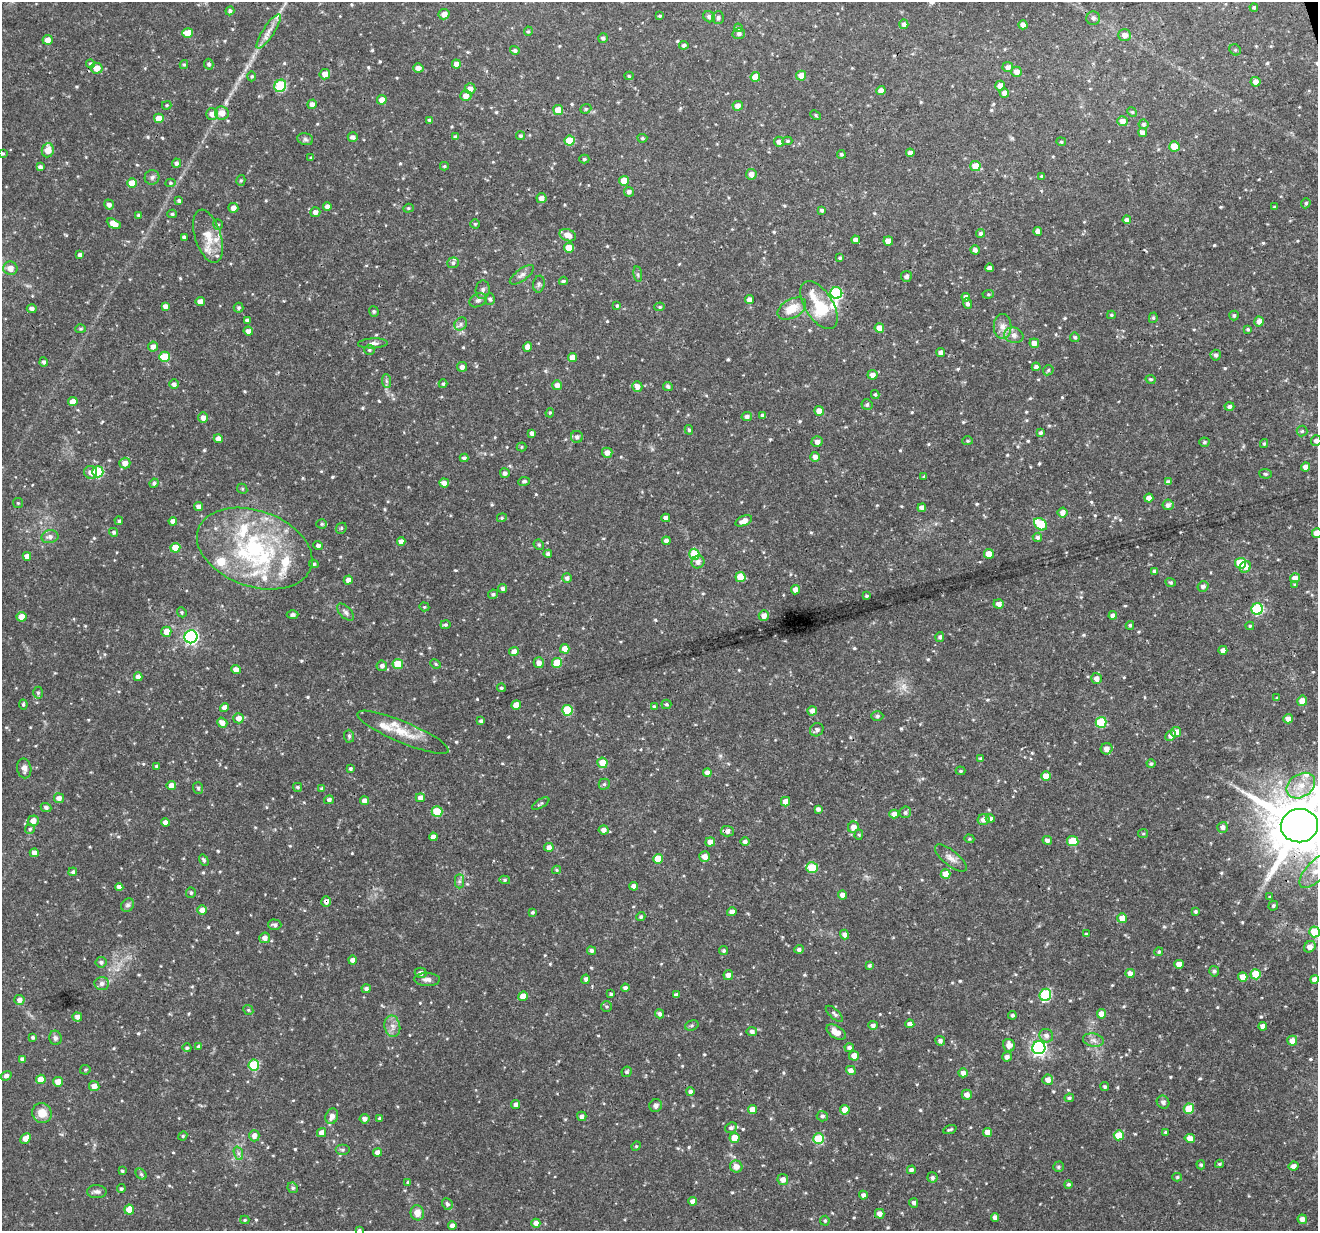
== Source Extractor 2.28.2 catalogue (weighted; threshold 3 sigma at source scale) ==
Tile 10 of 4 x 4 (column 2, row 3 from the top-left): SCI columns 1317-2632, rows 1286-2514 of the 5267 x 5079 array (HDU 1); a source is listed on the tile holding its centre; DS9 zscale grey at full resolution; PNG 1320 x 1233 px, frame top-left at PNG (2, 2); each listed source drawn as its Kron ellipse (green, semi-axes under 4 px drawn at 4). Shown black and unused: <1% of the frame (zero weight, under 3 of 4 exposures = <1% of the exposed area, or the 3 px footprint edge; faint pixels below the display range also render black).
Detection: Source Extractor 2.28.2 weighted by HDU 2 'WHT'; one run over the whole footprint, this tile lists its part. Background 0.0601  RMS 0.003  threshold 0.0137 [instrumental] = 3 sigma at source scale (4.5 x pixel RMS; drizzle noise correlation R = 1.50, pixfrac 1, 0.0396/0.0396 arcsec/px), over >= 5 px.
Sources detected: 680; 1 inside a brighter object's white glare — neither listed nor drawn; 18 inside a brighter listed object's ellipse — not listed separately; of the other 661, all 500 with FLUX_AUTO >= 0.384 (the completeness limit of this list) listed and drawn (161 fainter detections not listed), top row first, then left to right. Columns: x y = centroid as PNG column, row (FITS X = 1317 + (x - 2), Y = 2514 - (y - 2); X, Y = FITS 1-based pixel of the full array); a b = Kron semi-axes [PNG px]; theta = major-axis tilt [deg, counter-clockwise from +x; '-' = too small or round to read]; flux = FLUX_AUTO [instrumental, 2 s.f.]
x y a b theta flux
1254 7 4 4 - 0.52
230 11 4 4 - 0.81
444 14 5 5 - 1.9
660 16 3 3 - 0.47
709 17 6 5 - 1.1
718 18 6 6 - 0.73
1093 18 7 6 - 0.93
904 24 5 4 - 1.5
1023 25 4 4 - 1.8
738 28 4 4 - 0.4
269 31 20 5 57 2.6
528 31 5 4 - 0.4
188 33 5 5 - 5.4
739 34 6 5 - 0.98
1125 35 6 6 - 1.9
603 38 5 4 - 0.77
47 40 5 5 - 2
684 45 4 4 - 0.75
515 50 5 4 - 0.8
1235 50 6 5 - 0.52
91 64 5 4 - 0.77
209 64 5 4 - 0.81
456 64 4 4 - 2.1
184 65 4 4 - 0.4
1008 67 5 5 - 1.8
96 68 6 5 - 3.6
418 68 5 4 - 1.8
1017 72 5 5 - 2.1
325 74 5 5 - 2.8
252 76 5 4 - 0.43
629 76 4 4 - 0.44
801 76 5 5 - 3
755 77 5 5 - 4.2
1255 82 5 5 - 2.1
280 86 6 5 - 20
1000 86 5 5 - 2
470 89 5 5 - 2.1
881 91 4 4 - 1.9
1004 93 5 4 - 1.9
466 96 5 5 - 2
382 100 5 4 - 2.6
312 104 5 4 - 1.8
167 105 5 4 - 0.4
738 106 5 5 - 1.8
586 109 6 4 21 0.43
558 110 5 5 - 5.2
1132 112 5 4 - 0.4
222 113 7 6 - 3
212 114 6 6 - 2
816 115 6 4 -40 0.47
159 118 5 4 - 4
430 120 4 3 - 0.7
1123 121 5 5 - 2.1
1143 124 5 5 - 0.77
1142 133 5 4 - 1.8
520 136 4 4 - 0.57
353 137 5 4 - 1.1
456 137 4 4 - 0.97
642 138 5 4 - 0.47
305 139 8 6 -17 0.77
570 141 5 5 - 9.2
787 141 5 4 - 0.45
779 142 5 5 - 1.6
1061 142 5 4 - 0.42
1174 146 5 5 - 6.6
48 150 7 6 - 3.3
3 153 4 3 - 0.39
910 153 4 4 - 1.8
841 154 4 4 - 0.59
311 158 4 3 - 0.44
584 159 5 4 - 0.56
176 163 4 4 - 0.89
444 166 4 4 - 0.43
975 166 5 5 - 4.3
40 167 4 4 - 1.1
751 174 5 5 - 2
152 177 7 7 - 0.87
1042 177 3 3 - 0.41
241 180 5 4 - 0.46
624 181 5 5 - 4.1
132 183 5 5 - 5
170 183 5 4 - 0.42
629 192 5 5 - 1.1
541 198 5 5 - 1.7
179 200 4 3 - 0.53
1306 203 5 4 - 0.52
109 204 5 4 - 1.2
327 206 4 4 - 1.5
1275 207 3 3 - 0.45
233 208 5 5 - 2
408 208 5 4 - 0.42
822 210 4 4 - 0.7
315 212 5 5 - 1.5
172 214 4 3 - 0.51
139 215 4 4 - 0.62
1127 220 4 4 - 1.5
114 224 7 4 -29 3.2
475 224 5 4 - 0.4
218 225 5 5 - 0.51
1038 231 4 4 - 1.8
981 233 4 4 - 0.81
568 235 8 6 -21 2.9
208 236 27 13 -72 5.8
184 237 4 4 - 0.92
856 240 4 4 - 1.8
888 241 5 4 - 3.2
569 248 5 5 - 4.7
975 250 5 4 - 1.2
80 255 4 4 - 1
840 258 4 3 - 0.54
453 263 6 5 - 0.73
10 268 7 6 - 2.4
990 268 4 4 - 1.2
638 274 8 4 -82 0.53
522 275 14 6 36 1.3
906 276 5 5 - 1.1
563 281 4 3 - 0.5
539 284 8 5 81 0.77
483 290 9 7 83 1.1
836 293 6 6 - 21
988 294 6 4 5 0.43
966 297 4 4 - 1.6
490 299 6 5 - 0.65
478 300 9 6 28 0.96
749 300 4 4 - 1.8
200 302 4 4 - 2
967 304 5 4 - 0.82
819 305 27 14 -58 13
165 306 4 4 - 1.5
617 306 4 3 - 0.42
660 307 5 4 - 0.45
239 308 5 5 - 0.61
32 309 5 4 - 1.2
792 309 15 9 29 5
374 311 5 4 - 0.47
1111 315 4 3 - 0.44
1234 315 5 4 - 0.58
1153 318 5 4 - 0.44
247 320 4 3 - 0.73
1259 321 5 4 - 1.6
461 324 7 6 - 0.84
1003 326 12 9 90 2.2
879 328 5 5 - 3.9
81 329 5 4 - 0.41
1248 329 4 4 - 0.52
248 331 5 4 - 1.6
1014 335 9 7 -18 1.6
1075 337 5 4 - 0.58
373 343 15 5 2 1.1
1034 343 5 4 - 1.9
153 347 5 5 - 1.6
528 347 5 4 - 2
369 350 5 5 - 0.44
941 352 4 4 - 1.6
1216 355 5 5 - 0.97
165 357 5 5 - 9.9
572 357 4 4 - 2.8
44 362 4 4 - 0.78
462 367 5 5 - 1.3
1036 367 4 4 - 1.2
1048 370 6 4 47 0.51
873 375 5 5 - 1.9
1151 379 5 4 - 0.49
386 381 7 4 -88 0.65
174 384 5 5 - 1.1
443 384 4 4 - 0.59
557 385 5 5 - 1.8
637 386 5 5 - 2
668 386 5 4 - 0.71
875 394 4 3 - 0.42
73 402 4 4 - 2.8
867 405 5 5 - 0.67
1229 407 5 4 - 1
819 411 5 4 - 2.7
550 413 5 4 - 0.42
747 416 5 4 - 1.1
763 416 4 4 - 0.98
203 418 5 5 - 1.7
689 430 5 3 - 0.45
1302 431 5 5 - 0.56
532 433 4 4 - 1
1041 433 4 3 - 0.7
577 437 6 6 - 1.1
218 439 4 4 - 2
968 441 5 4 - 0.38
1316 441 5 5 - 1.3
817 442 5 5 - 1.6
1204 442 5 4 - 0.52
1264 444 4 3 - 0.48
521 447 5 4 - 0.41
607 453 5 5 - 1.9
815 457 5 5 - 1.5
464 458 4 4 - 0.88
125 463 5 5 - 2.1
1306 467 4 4 - 2
91 472 6 6 - 1.9
98 472 5 5 - 17
505 473 5 5 - 1
1265 474 6 4 -4 0.45
924 477 4 3 - 0.41
524 481 6 4 9 0.59
1168 482 4 4 - 1.1
154 483 5 4 - 0.73
444 483 5 4 - 1.8
242 489 5 4 - 0.43
1149 498 4 4 - 2.2
18 503 5 5 - 0.38
1168 505 5 5 - 1.2
199 507 4 4 - 1.6
922 508 4 4 - 2
1062 512 5 4 - 1.9
502 518 5 4 - 0.43
666 518 4 4 - 1.6
119 521 4 4 - 0.6
173 521 4 4 - 1.7
744 521 9 5 24 2.4
322 524 5 4 - 0.4
1040 524 7 5 -39 13
341 528 6 5 - 0.44
114 532 4 4 - 0.75
1317 533 5 4 - 4.9
50 537 8 6 11 1.3
1037 537 5 4 - 0.89
401 541 4 4 - 1.7
666 541 4 4 - 1.4
539 545 5 5 - 0.48
318 546 5 4 - 0.94
175 548 5 5 - 5.3
255 549 60 38 -20 45
548 554 4 4 - 0.98
694 554 5 5 - 9.6
989 554 5 5 - 4.3
27 556 4 4 - 1.9
698 562 6 6 - 1.6
1241 563 5 5 - 11
314 564 5 4 - 0.51
1245 567 6 5 - 2.4
1154 571 4 3 - 0.7
740 577 5 5 - 6
567 578 5 5 - 0.94
1295 578 5 5 - 2.6
348 580 4 4 - 1.7
1171 582 5 4 - 0.47
1295 584 4 4 - 0.4
1203 586 5 5 - 1.1
503 588 4 4 - 0.9
795 590 4 4 - 1.8
493 594 5 4 - 0.57
866 596 3 3 - 0.4
999 604 5 4 - 1.6
424 607 5 4 - 0.39
1257 609 6 5 - 23
182 612 5 4 - 0.43
346 612 10 5 -46 1
293 615 6 4 2 0.76
1113 615 4 4 - 1.3
764 616 5 5 - 1.8
21 617 5 5 - 3.3
445 625 5 4 - 0.54
1130 625 4 3 - 0.5
1250 626 4 3 - 0.41
166 632 5 5 - 3
191 637 6 6 - 75
940 637 5 4 - 0.81
565 649 5 4 - 3.1
1223 650 4 4 - 1.7
514 652 5 4 - 1.8
539 663 5 5 - 1.9
557 663 5 5 - 7.2
398 664 5 5 - 7
436 664 5 3 - 0.4
382 666 5 5 - 1.2
236 669 4 4 - 1.9
138 677 4 4 - 1.9
1096 678 5 5 - 1.7
501 688 4 4 - 0.44
38 693 6 5 - 0.62
1277 698 4 3 - 0.41
1302 701 5 5 - 2.6
23 704 5 4 - 0.48
666 704 5 5 - 0.48
516 705 5 4 - 3.2
654 706 4 3 - 0.43
224 707 4 4 - 1.8
567 710 5 5 - 12
812 711 5 4 - 1.7
877 716 6 5 - 0.54
239 718 5 5 - 2.1
1288 719 5 5 - 1.9
481 721 4 3 - 0.7
1101 722 5 5 - 16
222 723 5 4 - 2
817 730 7 6 - 1.1
403 732 49 10 -23 7.1
1176 732 5 5 - 3.5
349 736 6 5 - 0.52
1170 736 5 5 - 1.4
1107 749 6 5 - 2
981 759 4 4 - 0.54
602 763 5 5 - 4.5
1151 764 4 4 - 0.64
156 766 4 4 - 0.48
24 768 10 7 -79 1.5
350 769 4 3 - 0.57
960 771 5 4 - 0.44
707 773 4 4 - 1.6
1046 776 5 5 - 4
604 784 5 5 - 0.62
171 786 5 4 - 2.6
1301 786 15 11 34 5.1
298 787 4 4 - 0.54
198 788 6 5 - 0.63
321 789 4 3 - 0.56
59 798 5 5 - 1.9
420 798 4 4 - 2
329 800 5 4 - 1.1
365 801 4 4 - 2
785 802 5 4 - 2.6
541 803 10 4 30 0.54
46 807 5 4 - 0.71
818 809 4 4 - 0.98
437 812 5 5 - 10
905 812 6 5 - 0.76
894 814 4 4 - 1.8
990 818 4 4 - 1.2
984 819 6 5 - 1.8
33 821 5 5 - 2.7
165 823 4 4 - 2
1299 826 19 16 6 2500
853 827 6 5 - 2
1223 827 5 5 - 1.2
30 829 5 5 - 0.53
603 830 5 4 - 1.6
727 831 6 5 - 1.2
1143 834 5 4 - 0.43
859 835 5 4 - 0.43
433 837 4 4 - 1.7
969 839 5 4 - 0.39
1047 840 5 4 - 1.2
1073 841 5 5 - 7.5
710 842 5 4 - 2.1
745 842 5 4 - 1
549 847 5 4 - 1.6
34 853 4 4 - 1.9
705 856 5 5 - 2.1
951 858 19 7 -39 2.2
658 859 5 5 - 5.3
204 860 6 4 -58 0.69
812 868 6 5 - 8.7
557 870 4 4 - 0.39
1316 870 22 9 46 5.8
73 872 4 4 - 0.7
946 874 5 4 - 3.7
505 880 5 4 - 0.49
459 881 7 4 90 0.72
634 886 4 4 - 1.7
119 887 4 4 - 1.4
191 893 5 5 - 0.63
842 895 4 4 - 1.9
1270 897 4 3 - 0.4
326 902 5 5 - 1.6
128 905 7 6 - 0.81
1273 906 5 4 - 0.56
202 910 4 4 - 2
532 912 4 4 - 0.54
732 912 5 4 - 1.7
1195 912 3 3 - 0.58
641 917 4 4 - 0.61
1122 918 5 5 - 4.9
275 925 7 5 -1 1.1
1315 932 5 5 - 9.2
1086 934 4 3 - 0.48
845 935 5 4 - 1.5
265 938 5 5 - 1.8
1310 947 6 5 - 2.2
799 949 4 4 - 0.85
591 951 4 4 - 0.95
724 951 4 4 - 0.71
1159 952 4 4 - 0.59
353 960 4 4 - 1.7
101 962 5 5 - 0.93
1179 964 4 4 - 2.9
869 966 4 3 - 0.47
1214 971 5 5 - 0.74
421 973 6 5 - 1.1
1130 973 5 4 - 2
1256 974 5 5 - 8.3
728 975 5 5 - 1.6
1243 977 5 4 - 2.6
427 979 13 6 -2 1.4
586 979 4 4 - 0.85
1314 979 4 4 - 1.8
102 984 7 6 - 1.3
625 988 4 4 - 1.1
366 989 4 4 - 0.94
611 994 3 3 - 0.57
676 995 4 4 - 1.1
1045 995 6 5 - 20
523 996 5 4 - 3.3
19 1000 5 5 - 1.6
606 1007 5 5 - 0.56
248 1010 5 4 - 0.48
659 1014 4 4 - 1
834 1014 11 4 -42 0.73
1102 1014 5 4 - 2.8
1012 1015 4 4 - 0.65
77 1017 4 4 - 1.5
910 1024 4 4 - 1.7
692 1025 7 5 19 0.56
873 1025 5 4 - 1
392 1026 11 8 -79 1.8
1263 1026 4 4 - 1.7
752 1031 5 4 - 1.1
836 1032 11 6 -32 3.2
1046 1036 7 6 - 1.4
33 1037 4 4 - 0.59
55 1038 7 6 - 0.84
1093 1040 10 6 -10 1.4
940 1041 5 4 - 0.96
1292 1041 5 5 - 2.4
1009 1045 6 6 - 2.2
199 1046 4 4 - 0.7
187 1048 4 4 - 0.66
849 1048 4 4 - 1
1039 1048 6 6 - 85
854 1056 5 5 - 2.5
1007 1057 5 4 - 1.2
22 1059 4 4 - 1
254 1065 5 5 - 16
85 1070 5 5 - 0.43
851 1070 5 4 - 1.8
627 1072 5 5 - 0.63
963 1073 4 4 - 1.6
6 1076 5 4 - 1.1
41 1079 5 4 - 3.7
1048 1080 5 5 - 2
58 1082 5 4 - 3.4
94 1086 5 5 - 2
1105 1087 4 4 - 0.6
690 1092 4 4 - 1.1
967 1095 5 5 - 1.7
1069 1098 4 4 - 0.67
1163 1102 6 6 - 1.1
515 1104 4 4 - 1
656 1105 6 6 - 1.1
1189 1109 5 5 - 7.2
752 1110 4 4 - 2.2
845 1110 4 4 - 3.6
42 1113 10 9 - 4
332 1116 8 6 72 1.7
582 1116 5 4 - 1.2
822 1116 5 5 - 0.79
380 1118 4 3 - 0.45
364 1119 5 4 - 1.3
731 1128 6 5 - 0.83
950 1130 7 3 19 0.49
988 1132 4 4 - 2.8
1165 1132 4 3 - 0.44
322 1133 5 4 - 2
1119 1135 5 5 - 6.4
183 1136 5 4 - 0.4
254 1136 6 5 - 1.9
25 1138 6 4 46 2.4
735 1138 5 5 - 4.3
1190 1138 5 4 - 2.1
818 1139 5 5 - 12
636 1146 5 4 - 0.39
342 1150 7 5 0 0.64
378 1152 4 4 - 1.7
238 1153 7 4 -72 0.76
1219 1164 4 3 - 0.48
1201 1165 5 4 - 0.46
736 1166 6 6 - 2.1
1294 1166 5 4 - 1.6
1059 1167 5 5 - 0.51
911 1170 4 4 - 1.1
122 1171 3 3 - 0.49
141 1174 6 4 -45 0.57
932 1177 5 5 - 0.87
1177 1177 5 4 - 0.46
783 1180 5 5 - 1.9
408 1182 4 3 - 0.49
1068 1184 4 4 - 0.58
293 1188 5 5 - 0.67
121 1189 4 4 - 0.55
97 1192 10 6 -2 1.1
863 1195 4 4 - 1.2
693 1201 4 4 - 1.5
914 1203 5 4 - 0.89
447 1204 6 5 - 0.81
129 1210 5 5 - 4.3
417 1213 7 6 - 2.8
880 1214 5 4 - 2.1
995 1218 4 4 - 1.6
1302 1219 5 4 - 1.8
245 1220 4 4 - 0.4
825 1221 5 4 - 0.51
536 1223 4 4 - 1.8
452 1226 4 4 - 1.7
359 1230 4 3 - 0.45
Overlapping masked pixels (flux is a lower limit): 3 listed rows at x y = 1299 826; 727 831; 326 902
Isophote crosses this tile's border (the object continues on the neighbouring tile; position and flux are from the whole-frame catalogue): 7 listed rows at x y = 3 153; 1316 441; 1317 533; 1299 826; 1316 870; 1315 932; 359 1230